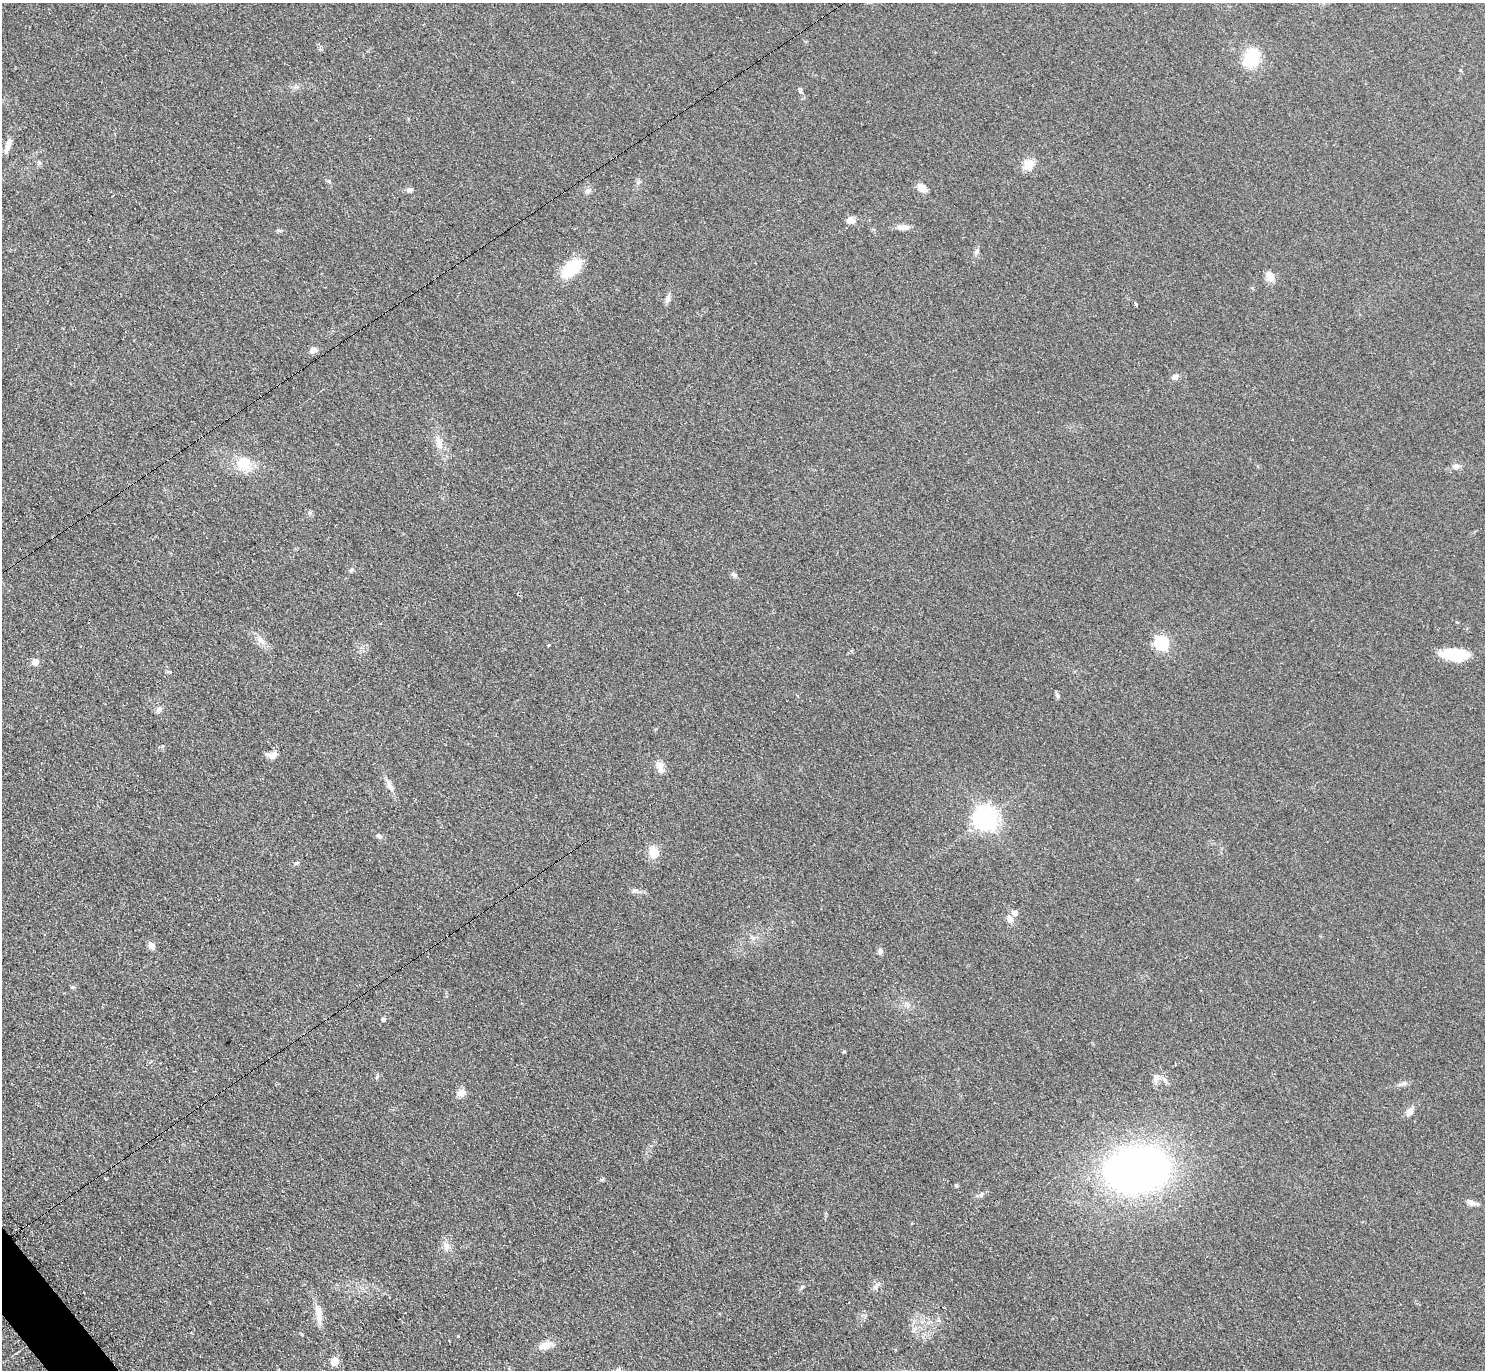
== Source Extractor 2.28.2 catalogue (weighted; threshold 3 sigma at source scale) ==
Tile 7 of 4 x 4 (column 3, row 2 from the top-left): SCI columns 2971-4453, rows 2896-4263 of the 5950 x 5938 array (HDU 1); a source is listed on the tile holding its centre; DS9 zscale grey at full resolution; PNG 1487 x 1372 px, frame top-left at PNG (2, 3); no overlay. Shown black and unused: <1% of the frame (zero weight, under 2 of 3 exposures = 2% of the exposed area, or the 3 px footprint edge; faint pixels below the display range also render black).
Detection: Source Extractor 2.28.2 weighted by HDU 2 'WHT'; one run over the whole footprint, this tile lists its part. Background 0.0961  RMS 0.012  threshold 0.0518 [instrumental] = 3 sigma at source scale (4.5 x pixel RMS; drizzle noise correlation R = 1.50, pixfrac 1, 0.05/0.05 arcsec/px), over >= 5 px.
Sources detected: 66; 3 cosmic-ray / hot-pixel residue — not listed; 1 inside a brighter listed object's ellipse — not listed separately; the other 62 listed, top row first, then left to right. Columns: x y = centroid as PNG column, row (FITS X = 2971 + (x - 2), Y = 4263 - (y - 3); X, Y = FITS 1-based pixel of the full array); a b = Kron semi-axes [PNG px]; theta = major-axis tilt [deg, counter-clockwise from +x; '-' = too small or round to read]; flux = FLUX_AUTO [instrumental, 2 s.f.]
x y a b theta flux
1252 58 20 14 58 45
8 145 23 6 76 8.4
39 162 6 5 - 2.1
1028 164 12 10 48 16
639 182 6 4 19 1.8
922 188 10 7 -27 9.7
409 190 8 6 26 3.3
588 191 8 7 - 3.9
850 220 10 8 7 6.5
902 227 18 7 -1 7
279 230 7 4 18 1.7
976 252 9 5 63 2.8
571 268 17 10 44 64
1270 277 11 8 -59 11
668 298 11 6 78 4.6
1136 304 3 3 - 14
313 350 9 7 45 5.5
1175 377 7 6 - 4.9
439 443 18 10 -84 11
244 464 20 18 85 24
1456 466 9 7 5 5.5
352 570 7 5 29 2
734 575 8 5 -41 2.7
260 639 7 5 89 3.2
1161 643 6 6 - 190
549 645 3 3 - 4.9
1455 655 28 12 -2 36
35 662 6 6 - 11
1058 695 6 6 - 2.5
158 709 10 6 53 3.5
272 755 14 9 6 7.4
660 766 15 9 -70 8.1
389 785 14 6 -64 6.1
985 818 8 8 - 800
379 836 8 6 -28 3.1
654 852 13 11 -84 15
296 863 8 4 27 1.9
635 890 7 4 -18 2.5
1015 913 6 5 - 7.2
1010 919 10 8 -62 5.9
753 938 6 6 - 3
151 946 10 7 -63 5.3
880 951 8 6 86 3.8
73 987 5 5 - 1.5
383 1019 4 4 - 3
844 1051 4 3 - 1.7
377 1077 7 5 70 1.8
1156 1078 12 10 -86 6.7
1402 1084 16 4 15 3.9
461 1093 12 9 31 7.5
1409 1111 12 8 57 5.7
1137 1170 50 35 8 640
602 1180 5 4 - 1.6
956 1185 4 4 - 1.7
981 1195 9 3 57 2.3
1471 1202 13 6 -16 5.5
447 1246 12 8 -88 6.9
802 1287 6 5 - 1.9
318 1311 19 9 -73 12
458 1336 3 3 - 0.84
545 1345 15 8 16 13
334 1361 9 8 - 10
Unlisted compact peaks at least as high as the median listed source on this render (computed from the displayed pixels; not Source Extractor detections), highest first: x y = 329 181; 162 746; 800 91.